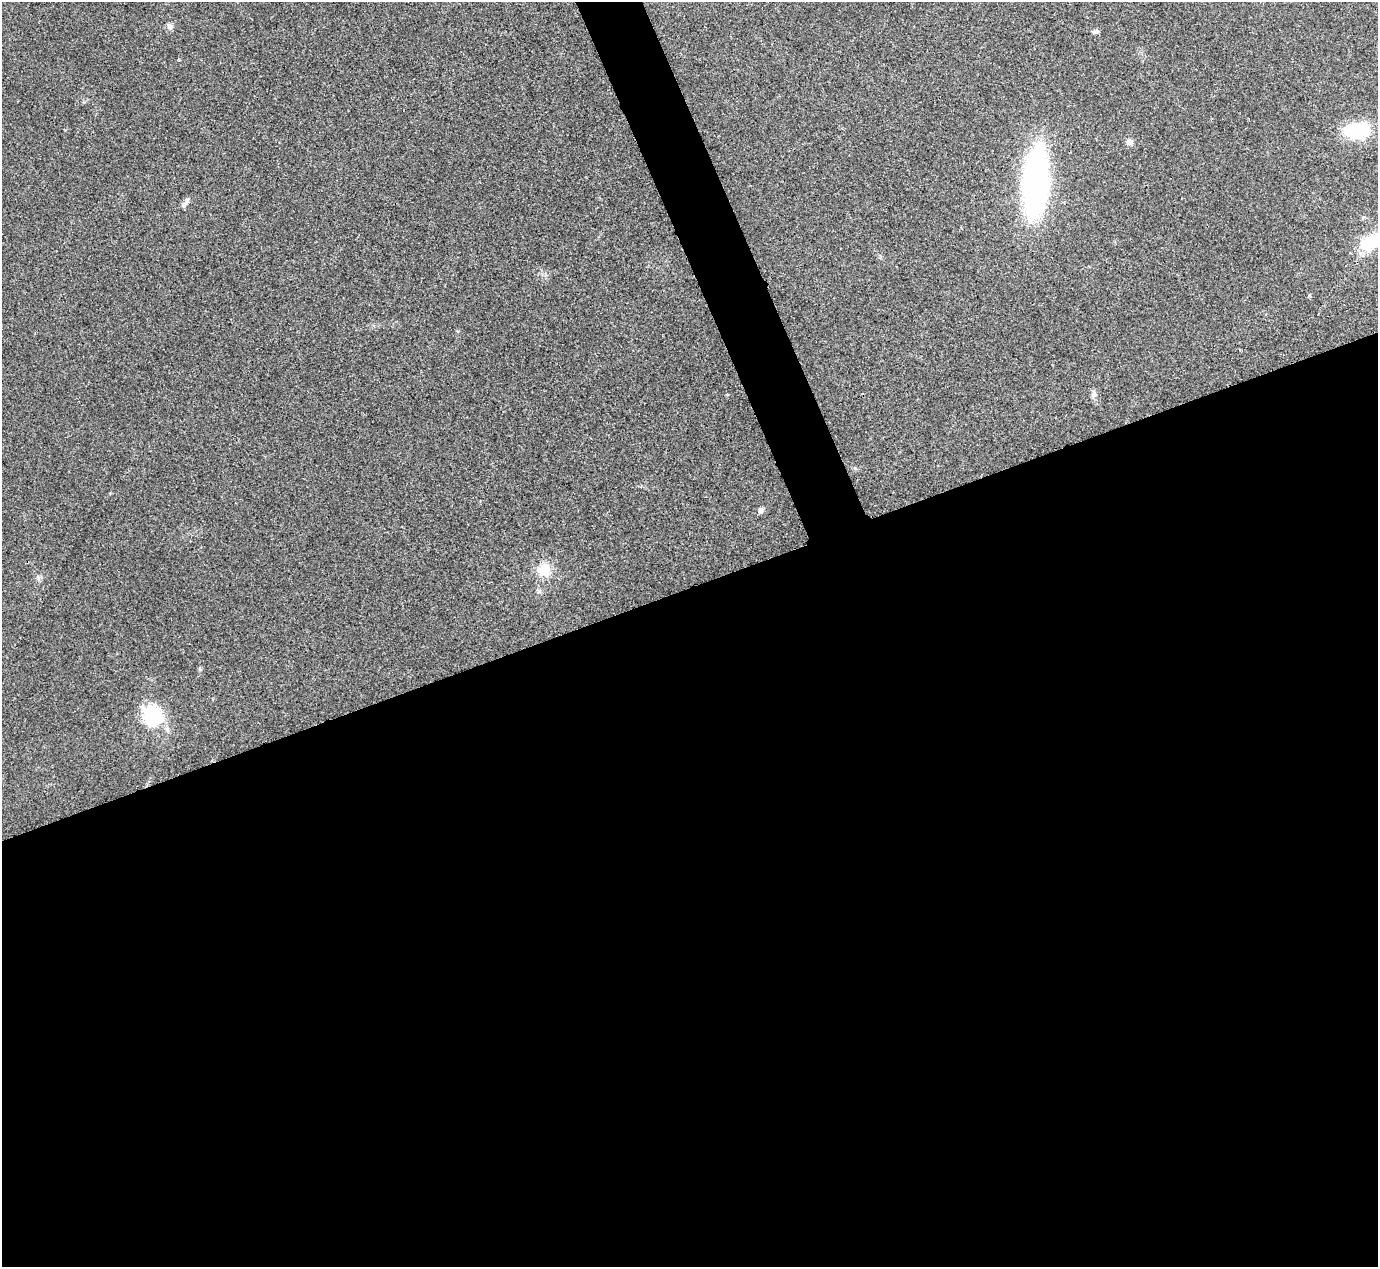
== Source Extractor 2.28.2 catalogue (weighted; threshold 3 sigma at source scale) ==
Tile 15 of 4 x 4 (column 3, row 4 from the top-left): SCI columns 2758-4133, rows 158-1422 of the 5517 x 5505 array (HDU 1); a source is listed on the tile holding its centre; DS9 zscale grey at full resolution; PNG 1380 x 1269 px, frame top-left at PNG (2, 2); no overlay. Shown black and unused: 56% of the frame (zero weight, under 3 of 4 exposures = <1% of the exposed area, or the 3 px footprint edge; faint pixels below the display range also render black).
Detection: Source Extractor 2.28.2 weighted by HDU 2 'WHT'; one run over the whole footprint, this tile lists its part. Background 0.0197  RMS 0.0059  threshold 0.0265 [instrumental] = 3 sigma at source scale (4.5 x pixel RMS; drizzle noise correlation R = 1.50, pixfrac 1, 0.05/0.05 arcsec/px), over >= 5 px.
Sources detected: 12; all 12 listed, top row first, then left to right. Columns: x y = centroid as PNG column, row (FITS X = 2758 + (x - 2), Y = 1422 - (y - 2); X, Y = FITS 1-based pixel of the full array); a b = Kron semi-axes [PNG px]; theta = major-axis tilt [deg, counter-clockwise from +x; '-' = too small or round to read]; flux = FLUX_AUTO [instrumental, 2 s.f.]
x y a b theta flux
170 26 8 7 - 2.1
1095 32 9 4 18 1.2
1357 130 32 19 5 24
1129 142 8 7 - 2.3
1036 182 48 19 85 190
186 202 14 2 58 1.2
1370 243 25 13 23 24
1093 394 8 7 - 1.9
760 510 7 5 63 1.8
544 570 12 12 - 12
539 591 7 5 -46 1.2
153 716 24 21 86 27
Isophote crosses this tile's border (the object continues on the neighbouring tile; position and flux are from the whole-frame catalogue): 1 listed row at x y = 1370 243
Unlisted compact peaks at least as high as the median listed source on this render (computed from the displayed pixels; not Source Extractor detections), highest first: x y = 200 669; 38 577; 1309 295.